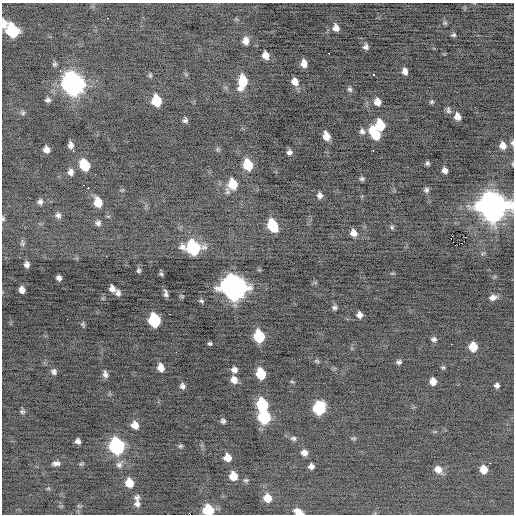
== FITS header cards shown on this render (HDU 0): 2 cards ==
NAXIS1  =                  512 / Axis length
NAXIS2  =                  512 / Axis length

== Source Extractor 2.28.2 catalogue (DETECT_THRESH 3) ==
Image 512 x 512 px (HDU 0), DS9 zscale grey, 1 PNG px = 1 image px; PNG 516 x 516 px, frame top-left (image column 1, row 512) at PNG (2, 3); no overlay
Background -0.544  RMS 0.83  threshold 2.5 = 3 sigma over >= 5 px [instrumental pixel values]
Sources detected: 132; all 132 listed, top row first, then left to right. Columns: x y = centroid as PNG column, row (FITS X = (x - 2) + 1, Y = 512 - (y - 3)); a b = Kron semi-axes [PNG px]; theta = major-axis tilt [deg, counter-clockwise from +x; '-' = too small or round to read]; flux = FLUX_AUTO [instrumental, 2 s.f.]
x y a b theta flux
107 18 3 2 - 120
4 23 10 6 -83 460
445 23 7 4 -45 84
336 28 9 7 -75 340
12 31 10 8 -63 4000
453 35 5 4 - 100
246 41 8 7 - 350
366 47 6 5 - 170
329 53 3 2 - 380
265 55 7 6 - 440
304 63 7 5 -79 430
54 64 6 6 - 110
60 70 3 3 - 94
405 71 6 5 - 280
150 75 6 5 - 80
373 75 3 3 - 380
242 82 13 7 79 1400
295 82 9 7 -58 430
73 84 11 9 -67 33000
350 89 7 6 - 130
48 100 6 5 - 150
156 101 9 7 -78 1700
377 102 8 7 - 410
432 102 5 5 - 83
448 110 10 6 -79 140
23 113 7 5 22 110
457 116 7 6 - 360
185 120 5 4 - 130
380 125 9 7 -80 1700
362 131 8 7 - 190
375 133 12 7 -58 1800
326 136 8 6 -72 580
512 143 7 5 -87 120
71 145 6 5 - 220
503 146 7 6 - 400
218 149 6 4 71 69
46 150 6 5 - 330
373 150 3 2 - 450
73 151 3 2 - 63
289 152 5 5 - 180
427 163 4 4 - 100
512 164 5 3 - 48
85 165 9 7 -64 1900
248 165 9 7 -74 1700
445 170 5 5 - 240
71 172 7 6 - 240
362 179 6 5 - 120
232 184 10 8 74 1300
83 185 3 2 - 96
88 188 2 2 - 760
426 190 6 6 - 140
320 195 7 5 89 210
40 202 7 6 - 170
98 202 9 7 -75 890
492 206 12 11 - 81000
58 215 7 7 - 180
3 219 6 4 77 87
98 223 8 7 - 170
272 225 10 7 -68 2600
392 227 6 6 - 100
353 233 8 7 - 420
451 239 2 2 - 290
22 243 9 5 -86 130
193 248 11 9 -21 6800
483 253 6 4 20 72
27 264 6 5 - 200
138 270 7 5 69 120
393 273 6 3 19 57
161 274 5 5 - 97
59 278 5 5 - 180
233 287 11 10 - 62000
112 289 9 6 -58 280
22 290 6 5 - 290
118 293 8 5 -82 190
166 293 7 4 -78 180
182 296 6 4 -45 73
493 297 8 6 8 270
201 301 6 5 - 100
334 307 6 6 - 130
170 314 2 2 - 140
359 315 6 5 - 260
154 320 9 7 -75 4300
83 324 6 4 -66 93
259 336 9 7 -74 2900
434 339 6 5 - 150
210 344 4 3 - 88
451 344 2 2 - 220
473 347 7 7 - 950
176 352 2 2 - 27
317 361 7 4 -24 87
399 362 7 5 13 130
443 367 5 4 - 82
161 368 8 6 -78 460
234 370 6 5 - 250
54 372 8 7 - 180
105 374 9 6 -77 220
261 374 8 7 - 1800
187 378 2 2 - 26
234 380 8 7 - 380
433 381 6 5 - 430
292 382 6 3 -19 62
497 385 5 5 - 170
182 386 6 5 - 180
262 405 9 7 -66 3300
319 408 9 8 - 4600
22 411 7 6 - 110
264 417 9 8 - 4500
223 421 5 4 - 140
135 425 8 7 - 470
293 438 7 6 - 130
354 438 7 4 5 76
78 441 5 5 - 190
117 446 10 8 -72 10000
180 446 6 4 16 88
304 453 6 6 - 300
227 458 7 6 - 560
56 463 8 4 1 210
490 463 2 2 - 420
81 464 6 4 42 72
119 465 9 9 - 230
311 466 5 5 - 230
438 469 8 7 - 500
484 469 7 6 - 750
233 476 7 7 - 790
245 480 6 5 - 96
129 483 8 7 - 830
48 489 6 4 19 55
136 497 8 5 24 150
267 498 8 7 - 680
137 504 10 7 -85 260
208 510 8 7 - 2200
299 512 10 5 -24 500
At the frame edge (FLAGS 8, measured only in part): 7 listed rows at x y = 4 23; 512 143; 512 164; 492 206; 3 219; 208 510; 299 512